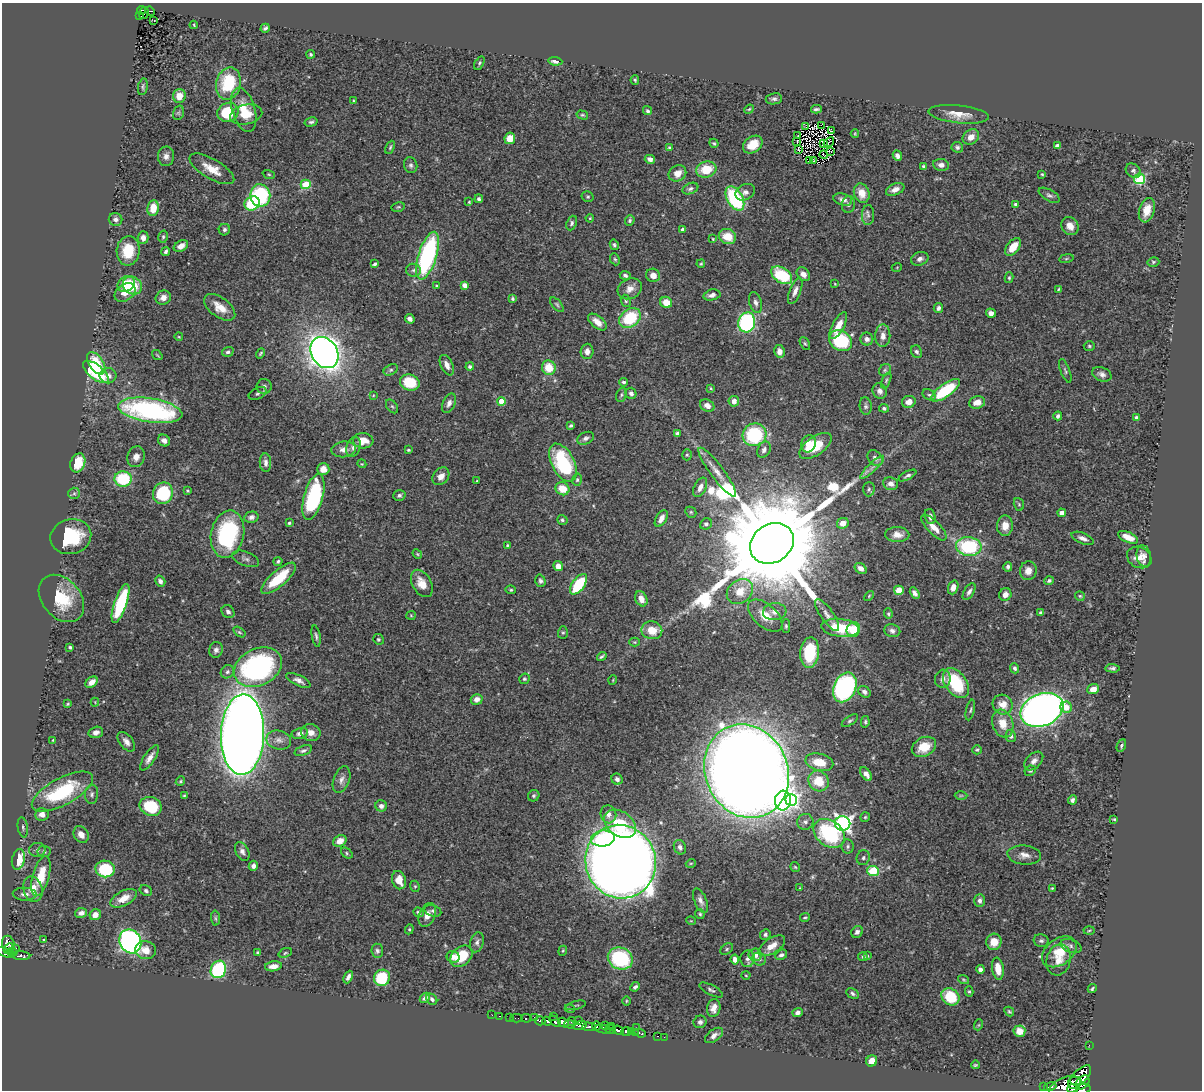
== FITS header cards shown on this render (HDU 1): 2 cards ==
NAXIS1  =                 1200
NAXIS2  =                 1088

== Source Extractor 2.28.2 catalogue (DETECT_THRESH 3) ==
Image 1200 x 1088 px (HDU 1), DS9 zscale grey, 1 PNG px = 1 image px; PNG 1204 x 1092 px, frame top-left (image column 1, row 1088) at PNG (2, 3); each listed source drawn as its Kron ellipse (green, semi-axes under 4 px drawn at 4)
Background 0.741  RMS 0.019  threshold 0.0575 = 3 sigma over >= 5 px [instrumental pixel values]
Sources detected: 488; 1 with non-positive FLUX_AUTO (blend fragments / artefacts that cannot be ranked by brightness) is neither listed nor drawn; the other 487 listed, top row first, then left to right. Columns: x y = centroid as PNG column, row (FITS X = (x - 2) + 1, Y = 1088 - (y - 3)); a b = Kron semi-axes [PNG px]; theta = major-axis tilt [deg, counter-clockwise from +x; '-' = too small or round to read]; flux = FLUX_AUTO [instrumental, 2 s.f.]
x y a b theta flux
141 10 4 3 - 2.6e+01
150 11 5 4 - 1.2e+01
144 13 6 5 - 2.2e+01
140 16 4 2 - 1.6e+01
154 21 3 2 - 2.4e+00
194 25 4 2 - 1.2e+00
265 28 5 3 - 2.7e+00
311 54 4 4 - 2.1e+00
555 61 7 4 -6 6.1e+00
479 63 7 4 61 2.2e+00
635 80 5 4 - 1.8e+00
228 83 16 12 77 7.2e+01
143 87 8 5 80 2.3e+00
179 96 7 6 - 1.7e+01
774 99 8 5 7 3.5e+00
354 100 4 3 - 1.3e+00
749 109 5 4 - 1.5e+00
816 109 5 3 - 2.6e+00
244 110 23 11 -73 3.1e+01
647 111 5 4 - 2.4e+00
228 112 11 9 24 5.9e+01
178 113 7 5 72 2.3e+00
959 114 30 9 -6 1.8e+01
246 115 16 9 11 2.1e+01
582 115 6 4 -15 2.0e+00
311 122 6 4 14 2.8e+00
821 125 2 2 - 2.9e+02
806 127 2 2 - 1.3e+00
832 131 3 2 - 2.4e+00
855 134 4 3 - 1.4e+00
798 136 3 2 - 1.9e+00
971 137 9 7 35 1.1e+01
510 138 6 5 - 1.4e+01
797 142 4 3 - 2.5e+00
829 142 6 2 40 1.3e+00
714 143 5 4 - 2.0e+00
824 143 3 2 - 3.9e-01
753 145 11 7 37 1.9e+01
1057 146 4 4 - 6.3e+00
390 147 7 3 66 1.9e+00
957 147 6 5 - 3.2e+00
670 148 4 3 - 2.4e+00
798 150 4 2 - 4.5e+00
831 151 3 2 - 4.9e-01
824 154 4 2 - 6.0e-04
166 156 10 8 88 6.5e+00
897 156 5 4 - 4.6e+00
650 159 5 4 - 6.4e+00
809 160 4 2 - 1.3e+00
813 161 3 2 - 9.0e-01
411 165 8 6 -75 3.7e+00
941 165 8 6 -9 5.8e+00
923 166 4 3 - 2.1e+00
212 169 25 10 -30 2.1e+01
706 169 10 8 18 3.4e+01
1133 171 8 6 -42 3.7e+00
677 173 9 7 31 1.2e+01
269 174 6 4 -19 1.5e+00
1042 174 3 3 - 1.6e+00
1140 179 5 5 - 1.2e+02
306 184 5 4 - 4.4e+01
690 189 8 5 23 3.5e+00
895 189 10 5 24 8.8e+00
745 192 10 7 28 6.4e+00
862 193 10 7 -69 1.7e+01
260 195 11 10 - 1.3e+02
1049 195 11 5 -30 4.0e+00
588 197 6 5 - 2.0e+00
735 198 13 7 -60 1.3e+02
479 199 4 4 - 3.2e+00
843 200 10 6 -17 6.9e+00
469 202 4 4 - 1.6e+00
252 203 8 6 35 6.8e+01
848 204 8 6 80 3.8e+00
1015 204 3 3 - 2.6e+00
398 207 7 5 12 1.9e+00
153 208 8 5 83 2.2e+01
1147 210 12 7 73 1.9e+01
868 215 10 6 87 4.7e+00
590 218 4 4 - 1.4e+00
116 219 7 6 - 4.6e+00
630 220 5 4 - 2.6e+00
572 223 7 5 67 3.0e+00
1070 226 9 8 - 1.2e+01
683 229 3 3 - 3.7e+00
224 230 6 5 - 3.3e+00
163 237 6 4 76 2.2e+00
727 237 9 7 -23 2.3e+01
143 238 6 5 - 6.8e+00
713 239 4 3 - 1.1e+00
614 245 5 4 - 2.6e+00
181 246 8 5 30 1.0e+01
1013 247 10 6 51 2.1e+01
128 251 15 11 84 3.5e+01
166 251 4 3 - 2.6e+00
428 256 25 9 72 2.2e+02
1066 258 7 4 9 1.7e+00
615 259 6 4 -65 2.0e+00
920 259 9 6 16 5.5e+00
1153 262 6 4 15 2.0e+00
374 264 4 3 - 2.3e+00
701 264 4 3 - 1.5e+00
897 267 5 3 - 1.1e+00
414 270 7 6 - 3.5e+00
803 274 7 6 - 7.9e+00
625 275 5 4 - 3.4e+00
653 275 7 6 - 8.5e+00
782 275 11 7 -34 6.8e+01
1009 278 5 4 - 2.2e+00
126 284 9 7 37 2.5e+01
835 284 4 2 - 8.3e-01
132 285 10 8 -30 3.7e+01
436 285 4 3 - 1.3e+00
465 285 4 4 - 8.6e+00
630 289 12 10 28 1.0e+01
1058 289 4 3 - 1.3e+00
795 291 14 5 69 6.9e+00
125 293 11 8 35 1.8e+01
712 295 8 5 13 6.3e+00
163 298 8 7 - 8.2e+00
513 299 4 4 - 2.2e+00
626 301 6 5 - 2.5e+00
666 302 6 5 - 1.7e+01
756 303 11 6 -73 5.3e+00
557 305 9 4 -48 2.4e+00
220 307 18 9 -36 1.7e+01
938 308 5 4 - 4.0e+00
991 313 5 4 - 6.1e+00
630 318 12 9 37 6.2e+01
410 319 5 4 - 4.5e+00
597 322 11 6 -40 1.2e+01
747 322 10 8 76 2.2e+02
838 326 15 6 61 1.6e+01
883 336 11 7 89 9.2e+00
179 337 4 3 - 1.2e+00
867 339 6 6 - 4.8e+00
840 341 12 9 -33 8.9e+01
805 344 7 4 -61 2.0e+00
1089 346 5 4 - 1.9e+00
587 351 7 6 - 7.8e+00
779 351 6 5 - 9.3e+00
228 352 6 4 18 2.7e+00
324 352 16 13 -58 1.4e+03
917 352 6 5 - 3.5e+00
261 353 5 3 - 1.9e+00
157 355 6 3 -36 1.4e+00
96 363 12 7 -56 3.9e+01
447 365 11 6 -65 8.4e+00
470 367 4 4 - 2.6e+00
549 368 7 7 - 2.7e+01
391 370 7 5 27 2.7e+00
885 370 6 5 - 2.4e+00
1065 371 12 4 -70 3.1e+00
96 372 15 7 -39 8.8e+01
1102 374 10 6 -24 5.9e+00
108 376 8 7 - 8.1e+00
886 380 8 4 67 2.2e+00
410 382 10 8 -18 4.3e+01
624 382 4 4 - 2.7e+00
264 386 7 7 - 4.4e+00
711 388 4 3 - 1.7e+00
945 390 17 6 35 9.4e+01
880 391 8 7 - 5.8e+00
258 393 9 5 27 3.5e+00
631 393 6 5 - 4.3e+00
373 395 4 4 - 1.1e+00
621 395 7 5 72 2.4e+00
929 395 7 5 -30 3.0e+00
501 401 4 4 - 2.1e+01
734 401 5 5 - 8.8e+00
909 402 7 6 - 1.2e+01
977 402 8 6 14 1.1e+01
449 403 10 6 64 6.1e+00
392 406 8 5 -53 2.6e+00
707 406 7 6 - 8.5e+00
866 406 9 6 -82 3.3e+00
884 408 5 4 - 2.6e+00
150 410 32 12 -8 2.7e+02
1058 416 4 4 - 4.0e+00
1136 418 4 4 - 5.7e+00
571 425 4 3 - 2.5e+00
677 434 4 4 - 3.6e+00
754 435 12 11 - 1.2e+02
585 438 9 6 25 4.2e+00
164 440 6 5 - 6.1e+00
363 441 10 7 -5 1.5e+01
809 444 9 7 68 1.8e+01
815 446 19 9 34 3.6e+01
354 447 10 7 71 7.2e+00
344 449 12 8 7 9.1e+00
408 450 3 3 - 1.6e+00
764 450 8 6 63 5.3e+00
687 455 5 5 - 1.8e+00
136 457 10 8 71 9.1e+00
875 458 9 6 -49 5.6e+00
78 463 10 7 68 3.2e+01
265 463 9 5 -86 5.1e+00
563 463 20 11 -62 1.1e+02
362 464 4 3 - 1.2e+00
872 467 16 4 44 6.9e+00
323 469 6 6 - 1.0e+01
717 472 30 7 -53 1.7e+01
441 476 9 7 49 1.0e+01
907 476 10 4 27 3.2e+00
123 479 8 7 - 6.9e+01
577 480 6 5 - 2.5e+00
477 481 3 2 - 1.1e+00
891 484 7 6 - 7.1e+00
700 487 10 6 63 8.5e+00
562 489 7 6 - 2.3e+01
869 489 7 6 - 2.9e+00
187 490 3 3 - 1.4e+00
74 493 6 5 - 2.6e+00
163 493 11 10 - 8.1e+01
399 495 6 5 - 3.0e+00
313 497 24 9 75 1.4e+02
1019 504 6 5 - 2.1e+00
691 512 6 5 - 1.9e+00
1062 513 4 4 - 8.9e+00
251 517 7 5 13 4.6e+00
930 517 8 5 -73 5.8e+00
661 519 9 5 60 8.8e+00
562 520 5 4 - 2.3e+00
289 523 4 3 - 2.5e+00
843 523 6 5 - 1.4e+01
706 524 6 5 - 2.9e+00
1005 526 10 8 87 1.3e+01
934 527 17 6 -46 1.2e+01
227 534 24 16 78 1.5e+02
897 535 12 7 -2 1.0e+01
71 537 20 17 15 7.0e+01
1128 537 11 5 -24 1.2e+01
1083 538 12 5 -22 6.4e+00
772 543 23 19 34 5.9e+04
507 545 4 3 - 1.6e+00
969 546 13 9 -6 1.0e+02
417 554 5 4 - 1.5e+00
1144 556 11 7 -79 6.2e+00
1139 557 13 10 -28 1.2e+01
246 559 14 7 -20 5.1e+00
278 561 4 4 - 2.4e+00
558 566 5 5 - 1.1e+01
1008 567 5 4 - 3.2e+00
861 568 6 5 - 6.7e+00
1028 571 9 8 - 1.1e+01
278 578 22 8 41 4.9e+01
160 581 6 5 - 4.5e+00
540 581 6 5 - 3.0e+00
1049 581 5 4 - 2.8e+00
422 583 15 9 -61 1.9e+01
579 584 12 6 54 7.5e+01
953 587 7 5 71 7.4e+00
511 590 5 4 - 2.0e+00
899 590 5 4 - 3.5e+01
740 592 14 11 37 2.6e+01
969 592 9 5 58 4.2e+00
915 593 6 4 -59 4.4e+00
1005 594 6 6 - 7.2e+00
869 596 6 3 47 1.4e+00
1080 596 5 4 - 1.7e+00
61 598 26 19 -49 6.1e+01
641 599 8 5 -65 9.4e+00
121 603 20 6 71 1.0e+02
228 612 7 6 - 4.6e+00
775 612 12 8 6 9.7e+00
1041 613 3 3 - 2.5e+00
888 614 5 4 - 1.9e+00
411 615 4 4 - 1.3e+00
827 615 19 6 -55 8.7e+00
765 616 21 11 -42 2.7e+01
786 626 6 4 -89 2.2e+00
840 628 19 9 -6 5.5e+01
652 630 10 9 - 2.4e+01
853 630 7 6 - 2.6e+01
892 631 8 6 -11 4.5e+00
239 632 7 4 -36 2.0e+00
563 633 6 5 - 2.1e+00
316 636 11 4 -80 3.3e+00
378 639 5 5 - 1.9e+00
635 642 5 4 - 1.4e+00
70 647 3 3 - 2.7e+00
216 650 8 7 - 4.6e+00
810 653 15 9 85 6.0e+01
602 656 5 2 - 2.1e+00
258 667 25 18 25 2.6e+02
1015 668 5 4 - 3.3e+00
1113 668 7 4 -4 3.3e+00
227 672 7 6 - 3.5e+00
524 679 5 5 - 2.0e+00
943 679 9 8 - 6.3e+00
298 680 13 5 -25 6.2e+00
613 680 5 3 - 1.1e+00
92 682 7 5 38 7.8e+00
956 683 17 10 -55 7.2e+01
845 687 15 11 65 2.5e+02
1093 689 6 5 - 9.5e+00
864 692 6 5 - 4.1e+00
477 699 6 5 - 7.8e+00
95 702 4 4 - 1.1e+00
68 704 4 3 - 1.5e+00
1003 705 10 9 - 1.6e+01
1066 707 6 5 - 1.2e+01
970 710 10 4 78 2.8e+00
1042 710 22 16 23 1.1e+03
850 721 9 4 33 2.6e+00
865 722 6 4 79 2.1e+00
1003 724 14 10 -71 2.0e+01
96 732 7 5 16 6.5e+00
300 733 8 5 13 5.4e+00
311 733 10 8 -19 9.2e+00
242 735 40 21 88 2.6e+03
1011 736 6 5 - 3.0e+00
53 740 3 3 - 1.2e+00
279 740 12 9 -12 8.4e+00
126 742 11 6 -51 7.0e+00
1121 745 7 4 67 2.4e+00
924 747 13 9 27 2.3e+01
977 750 5 4 - 1.9e+00
303 751 9 5 20 3.7e+00
150 758 15 5 57 8.3e+00
1034 761 11 7 44 6.6e+00
819 762 14 8 -13 2.6e+01
746 771 48 41 -66 4.8e+03
1030 771 6 5 - 2.0e+00
866 774 8 4 -56 7.0e+00
617 779 6 5 - 4.1e+00
341 780 14 8 70 7.5e+00
180 781 5 4 - 2.0e+00
818 781 11 10 - 3.3e+01
62 792 34 13 28 1.1e+02
92 794 9 6 87 4.1e+00
961 795 6 4 1 1.5e+00
184 796 4 3 - 1.4e+00
534 796 6 5 - 2.7e+00
791 800 6 5 - 1.7e+02
1072 800 4 4 - 3.4e+00
783 801 10 8 85 1.2e+02
151 806 11 9 -21 5.7e+01
381 806 6 5 - 4.7e+00
42 814 7 6 - 1.0e+01
608 814 9 8 - 7.8e+00
865 817 5 4 - 1.8e+00
1114 819 3 2 - 1.3e+00
805 822 8 8 - 5.3e+00
843 823 8 7 - 4.2e+02
620 824 17 12 -34 5.4e+01
23 827 10 5 -80 4.0e+00
829 833 17 12 -37 1.2e+02
81 835 9 7 -53 1.1e+01
603 839 12 8 7 5.9e+01
340 841 7 5 31 1.1e+01
848 846 7 6 - 2.9e+00
680 847 7 6 - 4.6e+00
37 850 8 7 - 4.5e+00
242 851 10 6 -61 5.4e+00
44 852 6 6 - 3.1e+00
347 853 6 4 -40 2.1e+00
1024 855 17 9 -6 1.1e+01
863 858 7 6 - 3.3e+00
18 859 10 6 77 3.1e+01
621 862 37 35 -69 2.8e+03
691 863 5 3 - 1.3e+00
253 866 5 4 - 5.6e+00
795 867 5 4 - 1.7e+00
105 869 10 8 -9 7.5e+01
873 871 6 5 - 5.7e+01
41 876 20 8 75 3.5e+01
399 880 9 7 -71 1.6e+01
415 886 6 4 -67 1.7e+00
799 888 3 2 - 1.0e+00
1052 888 4 3 - 1.2e+00
33 889 13 9 -74 2.0e+01
146 891 6 5 - 2.9e+00
25 894 12 6 -2 6.9e+00
124 898 14 7 27 1.6e+01
700 901 13 6 -67 6.7e+00
980 901 6 5 - 4.9e+00
433 911 8 5 -16 3.4e+00
418 912 5 4 - 3.1e+00
81 913 6 5 - 6.0e+00
700 914 5 5 - 2.0e+00
95 915 6 5 - 8.7e+00
427 915 12 8 66 1.0e+01
805 917 5 3 - 1.9e+00
215 918 7 4 -89 2.2e+00
691 921 5 3 - 1.1e+00
409 929 5 4 - 1.8e+00
1089 930 5 3 - 1.4e+00
857 932 6 5 - 4.4e+00
765 935 5 5 - 2.8e+00
44 940 3 2 - 9.2e-01
130 941 12 10 -60 5.7e+02
1041 941 7 6 - 3.1e+00
477 942 10 6 73 4.7e+00
994 942 8 7 - 1.9e+01
8 944 8 6 -76 1.7e+02
772 946 15 7 33 1.4e+01
1071 946 11 6 -20 3.8e+00
16 948 2 2 - 6.4e+00
9 949 6 3 48 1.1e+02
727 949 7 5 38 2.4e+00
146 950 10 9 - 1.4e+01
377 951 7 6 - 3.2e+00
563 951 5 4 - 1.5e+00
5 952 10 4 -22 1.3e+02
12 952 5 3 - 6.1e+01
1059 952 19 13 37 2.9e+01
258 953 3 3 - 1.9e+00
285 953 7 4 21 1.9e+00
755 955 6 6 - 1.1e+01
781 955 6 5 - 3.7e+00
21 956 9 3 -2 4.9e+01
461 956 12 9 42 4.2e+01
867 956 3 3 - 1.4e+00
453 957 6 6 - 7.3e+00
863 957 5 4 - 2.4e+00
620 958 13 10 -23 1.1e+02
748 959 8 7 - 5.1e+00
759 959 7 6 - 4.0e+00
735 960 5 4 - 7.9e+00
1059 960 16 12 75 1.5e+01
273 966 8 5 7 9.4e+00
218 969 9 7 63 1.3e+02
980 969 4 4 - 4.8e+00
998 969 11 6 -81 1.9e+01
746 975 4 3 - 1.2e+00
348 977 6 4 67 5.0e+00
382 978 8 7 - 7.2e+01
964 980 6 4 -20 1.6e+00
635 987 5 3 - 3.1e+00
1092 988 4 3 - 2.0e+00
711 990 13 5 -27 3.8e+00
969 991 5 4 - 1.8e+00
852 993 7 4 -30 2.9e+00
950 997 10 8 -40 5.2e+01
425 998 5 4 - 4.4e+00
432 999 6 4 -47 3.4e+00
626 1001 5 3 - 1.2e+00
576 1005 10 2 15 1.5e+00
714 1008 9 6 75 9.0e+00
570 1009 5 3 - 1.3e+00
798 1012 5 4 - 4.3e+00
1009 1012 5 4 - 1.7e+00
492 1015 3 2 - 1.3e+00
499 1016 3 2 - 6.5e+00
553 1016 2 2 - 4.4e+00
510 1017 4 2 - 1.0e+01
517 1018 6 2 0 4.2e+00
526 1018 5 3 - 2.4e+01
534 1018 4 3 - 2.6e+01
579 1020 3 2 - 3.2e+01
540 1021 5 4 - 5.9e+01
547 1021 5 3 - 1.7e+02
555 1021 7 3 -43 2.1e+02
572 1022 5 3 - 7.1e+01
700 1022 6 6 - 3.7e+00
564 1023 6 4 -32 2.8e+02
570 1024 5 3 - 1.3e+02
580 1025 7 4 15 1.0e+02
605 1025 3 3 - 2.3e+01
978 1025 5 3 - 1.2e+00
597 1026 5 4 - 6.6e+01
612 1026 2 2 - 7.0e+00
589 1027 7 3 -1 6.2e+01
636 1028 2 2 - 1.7e+01
603 1029 8 2 -11 5.3e+00
611 1030 5 3 - 6.7e+01
618 1030 6 3 -22 1.0e+02
626 1031 5 4 - 1.9e+02
1019 1031 6 5 - 1.2e+01
631 1032 3 3 - 2.0e+01
635 1032 3 2 - 1.1e+01
640 1033 6 3 -20 2.3e+01
714 1035 10 6 36 6.8e+00
657 1036 3 2 - 2.5e+00
664 1037 2 2 - 2.9e+00
1089 1045 3 2 - 2.7e+00
872 1061 6 5 - 1.4e+01
976 1065 4 3 - 1.7e+00
1080 1077 15 7 45 3.5e+02
1075 1081 5 4 - 1.1e+02
1083 1082 8 5 48 3.1e+02
1044 1086 2 2 - 1.2e+00
1065 1086 17 9 23 6.5e+02
1050 1087 6 3 12 4.7e+01
1072 1089 5 3 - 2.2e+02
1083 1089 7 5 12 2.3e+02
At the frame edge (FLAGS 8, measured only in part): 2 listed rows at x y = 1072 1089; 1083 1089
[1 non-positive-flux detection neither listed nor drawn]